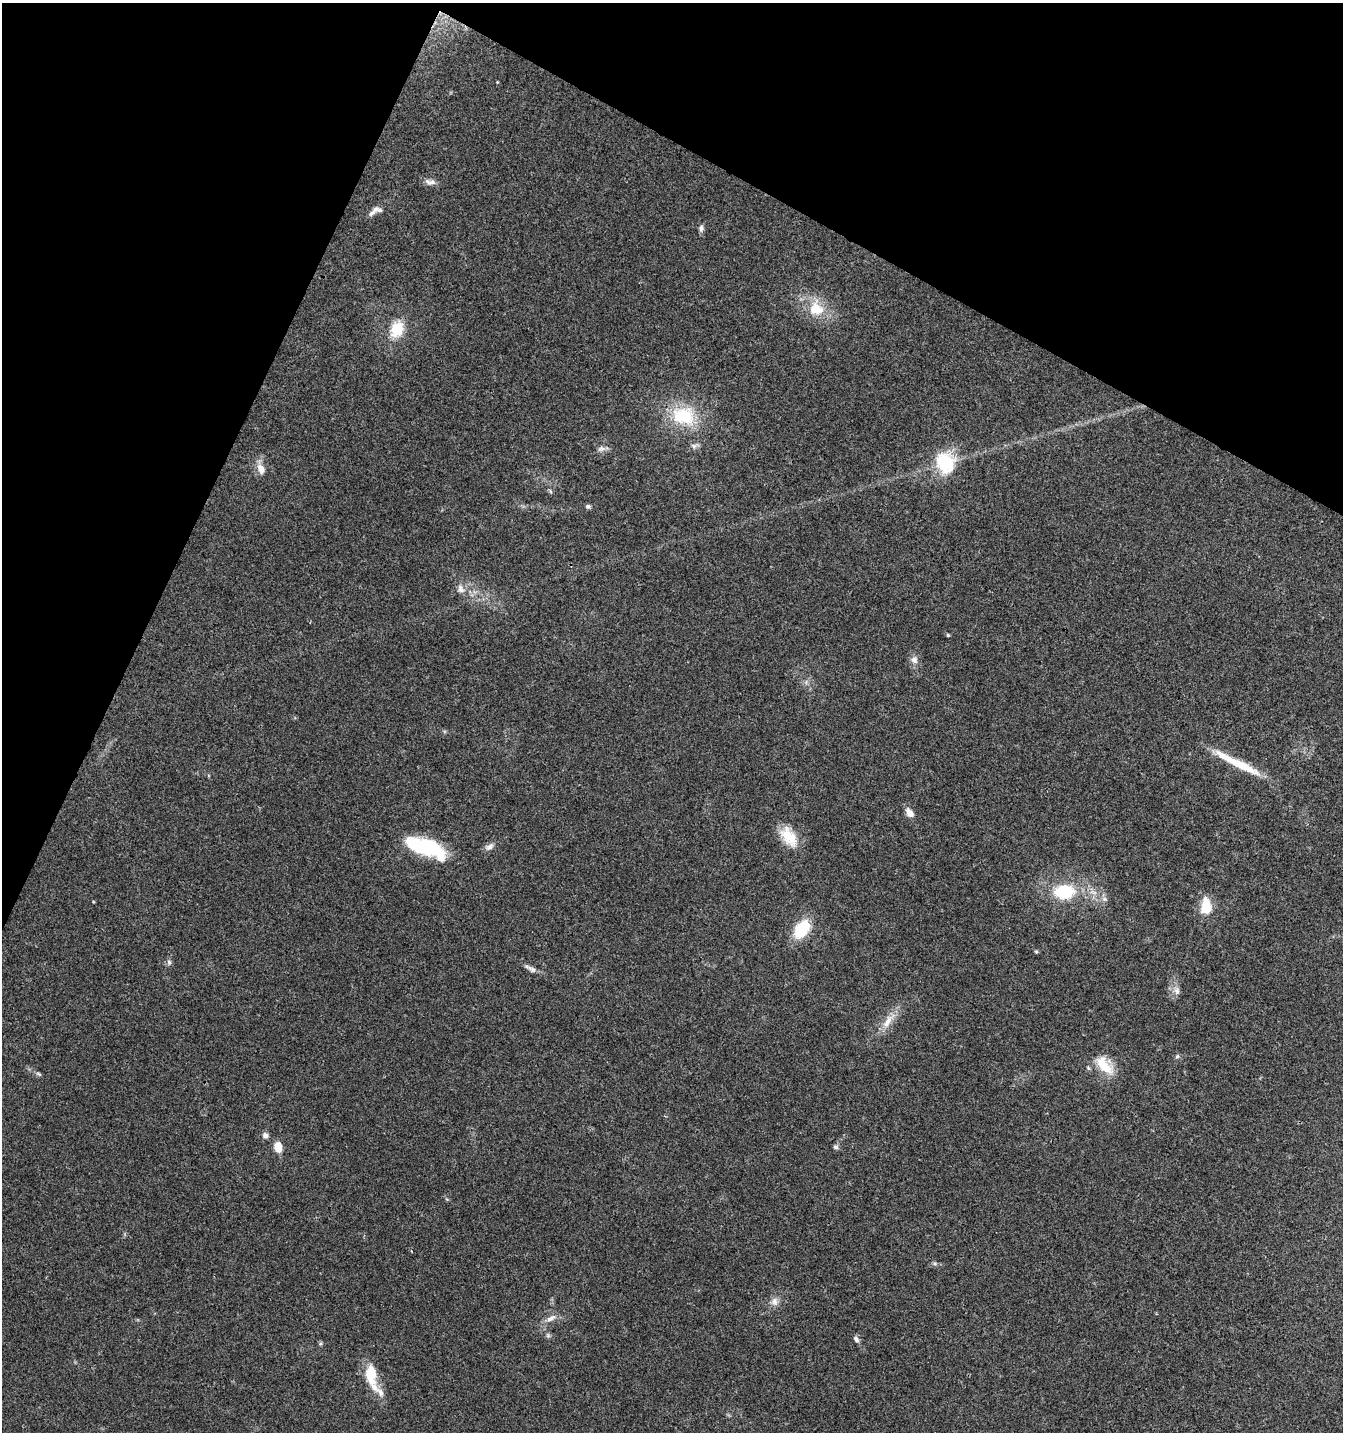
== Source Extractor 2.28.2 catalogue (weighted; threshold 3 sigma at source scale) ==
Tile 2 of 4 x 4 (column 2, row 1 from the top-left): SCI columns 1543-2883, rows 4299-5728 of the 5831 x 5728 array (HDU 1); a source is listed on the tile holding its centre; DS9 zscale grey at full resolution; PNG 1345 x 1434 px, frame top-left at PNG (2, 3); no overlay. Shown black and unused: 23% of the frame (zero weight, under 3 of 4 exposures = <1% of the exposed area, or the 3 px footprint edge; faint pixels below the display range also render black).
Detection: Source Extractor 2.28.2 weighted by HDU 2 'WHT'; one run over the whole footprint, this tile lists its part. Background 0.0442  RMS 0.0035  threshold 0.0156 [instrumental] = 3 sigma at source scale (4.5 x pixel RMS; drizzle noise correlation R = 1.50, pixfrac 1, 0.0396/0.0396 arcsec/px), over >= 5 px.
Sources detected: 46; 5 inside a brighter listed object's ellipse — not listed separately; the other 41 listed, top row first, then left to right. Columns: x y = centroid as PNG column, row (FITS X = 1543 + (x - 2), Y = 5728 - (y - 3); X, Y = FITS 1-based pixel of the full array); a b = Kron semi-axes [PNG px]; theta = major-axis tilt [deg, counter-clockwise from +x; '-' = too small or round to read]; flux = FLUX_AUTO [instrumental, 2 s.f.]
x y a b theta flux
430 182 16 7 -9 1.8
376 209 11 8 38 1.8
701 228 10 5 84 1.1
816 309 20 17 -15 9.6
397 329 18 14 65 9.6
684 416 29 22 -3 18
694 446 8 7 - 1.1
601 449 11 6 11 1.4
945 462 27 23 -63 16
261 469 14 9 -63 3.2
550 491 6 4 -71 0.48
588 506 6 5 - 0.73
461 589 13 8 -68 2
948 635 4 3 - 0.44
914 660 9 8 - 2
1243 766 50 11 -26 11
910 813 13 7 -52 2.5
789 837 28 15 -54 8.8
425 846 42 15 -16 27
489 847 13 7 37 1.7
1064 892 19 13 3 17
1104 899 8 6 -21 1
1206 907 16 10 88 9.1
801 929 17 11 53 16
1036 951 6 4 -1 0.42
169 962 7 5 -75 0.9
532 969 15 7 -31 1.7
1177 991 11 7 -71 1.7
888 1021 26 8 60 4.6
1177 1056 6 5 - 0.64
1104 1065 28 13 -47 8.7
38 1074 8 4 -20 0.64
265 1135 7 6 - 1.4
278 1147 12 9 -77 4.2
836 1147 7 6 - 0.81
935 1263 6 4 -1 0.64
775 1302 12 9 89 2.1
551 1318 17 7 28 2.3
856 1339 9 6 -49 1.1
371 1373 19 14 -85 8
380 1392 18 8 -54 2.5